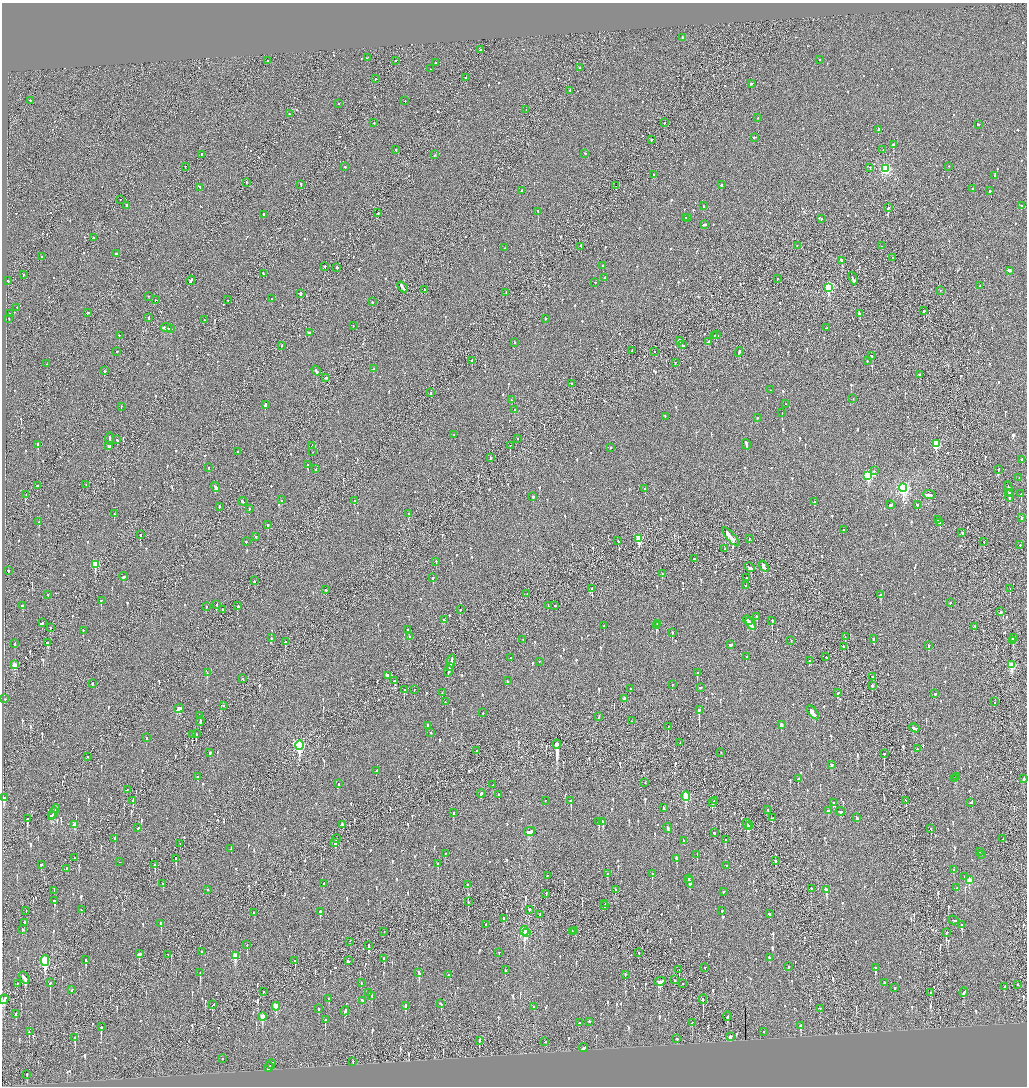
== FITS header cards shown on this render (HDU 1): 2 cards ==
NAXIS1  =                 2050
NAXIS2  =                 2168

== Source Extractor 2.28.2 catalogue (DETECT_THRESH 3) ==
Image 2050 x 2168 px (HDU 1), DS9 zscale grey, zoomed out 1/2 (1 PNG px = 2 x 2 image px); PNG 1029 x 1088 px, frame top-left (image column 2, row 2168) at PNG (2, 3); each listed source drawn as its Kron ellipse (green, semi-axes under 4 px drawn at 4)
Background -0.0998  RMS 0.075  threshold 0.224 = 3 sigma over >= 5 px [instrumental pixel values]
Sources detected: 1249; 45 cannot appear on this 1/2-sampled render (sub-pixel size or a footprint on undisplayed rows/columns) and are neither listed nor drawn; of the other 1204, the 500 brightest by FLUX_AUTO listed and drawn (704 fainter detections omitted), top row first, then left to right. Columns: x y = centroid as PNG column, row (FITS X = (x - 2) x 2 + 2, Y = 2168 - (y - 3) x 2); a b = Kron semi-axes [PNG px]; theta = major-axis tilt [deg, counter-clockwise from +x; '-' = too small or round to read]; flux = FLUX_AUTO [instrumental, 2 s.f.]
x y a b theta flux
683 38 3 2 - 95
480 50 2 2 - 250
367 58 2 2 - 57
820 60 2 2 - 110
267 61 2 2 - 440
396 61 2 2 - 57
436 63 2 2 - 91
580 68 2 1 - 52
430 69 2 1 - 60
465 78 2 1 - 65
375 79 2 2 - 61
751 84 2 2 - 230
570 91 2 2 - 67
30 101 2 2 - 320
405 101 2 2 - 58
338 104 2 2 - 62
526 110 2 2 - 68
289 114 2 2 - 97
758 118 2 2 - 66
374 123 2 2 - 53
665 123 2 1 - 65
978 125 3 2 - 100
878 130 2 2 - 830
754 138 3 2 - 69
651 140 2 2 - 170
893 145 2 2 - 1100
396 150 3 2 - 97
883 150 2 1 - 120
585 154 2 2 - 81
201 155 2 1 - 83
435 155 2 2 - 73
185 167 2 2 - 70
345 167 2 2 - 64
949 167 2 2 - 54
870 168 2 2 - 60
885 169 3 3 - 1700
653 175 2 2 - 86
995 176 3 2 - 140
246 183 2 2 - 71
301 185 3 2 - 150
721 185 2 2 - 210
616 186 2 1 - 55
200 188 3 2 - 170
972 189 2 2 - 70
522 191 2 2 - 80
990 191 2 2 - 440
120 200 2 1 - 51
126 206 2 2 - 290
703 206 2 2 - 110
1021 206 2 2 - 97
888 208 2 2 - 470
538 212 2 2 - 280
378 213 2 2 - 73
263 215 3 2 - 80
686 218 2 1 - 51
688 218 2 2 - 120
821 219 2 2 - 52
704 225 4 2 - 130
93 238 2 1 - 230
797 246 2 1 - 61
881 246 2 1 - 52
581 247 3 2 - 150
505 248 2 1 - 55
116 254 2 2 - 70
41 257 2 2 - 57
893 258 3 2 - 80
842 261 4 2 - 160
602 266 2 2 - 65
325 267 2 2 - 110
337 268 2 2 - 380
1009 271 2 2 - 780
263 274 3 1 - 70
23 275 3 2 - 51
604 278 3 2 - 89
777 279 2 1 - 55
853 279 6 2 -64 380
8 281 3 2 - 73
191 281 5 2 - 190
595 283 2 1 - 69
979 286 2 2 - 80
403 288 6 2 -45 260
828 288 4 3 - 1200
425 290 2 2 - 100
940 291 2 2 - 52
506 293 2 2 - 180
300 294 2 2 - 310
149 297 2 1 - 60
272 299 2 2 - 210
155 300 2 1 - 52
228 300 2 1 - 86
372 302 2 2 - 58
17 308 2 2 - 51
924 311 2 1 - 510
87 313 3 2 - 90
9 314 2 2 - 510
859 314 2 2 - 230
149 318 3 2 - 290
9 319 2 2 - 52
546 319 2 2 - 97
204 320 2 2 - 52
353 326 2 2 - 56
166 328 6 2 -11 360
826 328 3 2 - 82
170 329 3 2 - 160
309 333 4 2 - 120
717 335 2 2 - 220
119 336 2 1 - 91
714 336 2 1 - 150
679 341 2 2 - 320
709 342 4 2 - 190
515 343 2 2 - 54
682 345 2 2 - 87
281 346 2 2 - 77
632 351 4 1 - 100
117 352 2 1 - 340
654 352 2 1 - 55
739 352 5 2 - 180
871 356 2 2 - 130
472 361 3 2 - 410
867 361 2 2 - 63
675 363 2 2 - 72
47 364 2 1 - 53
373 369 3 2 - 84
105 371 2 2 - 92
316 371 5 2 - 190
920 375 3 2 - 160
326 378 4 2 - 120
572 384 2 2 - 91
770 390 2 1 - 180
430 393 2 2 - 64
853 399 2 1 - 58
512 400 2 2 - 62
786 404 2 2 - 54
265 405 3 2 - 360
121 407 2 2 - 60
514 410 2 2 - 75
782 413 2 1 - 91
665 417 2 2 - 51
757 418 2 2 - 130
454 435 2 2 - 51
110 439 6 2 -90 300
518 439 2 1 - 75
117 440 3 2 - 130
936 444 3 3 - 560
38 445 2 2 - 260
746 445 5 2 - 330
109 446 3 2 - 130
312 446 3 2 - 53
510 446 2 1 - 85
610 448 2 2 - 54
237 452 2 2 - 53
312 452 2 2 - 280
490 458 3 2 - 110
1022 460 2 2 - 120
308 465 2 2 - 210
209 468 2 2 - 87
316 469 3 2 - 120
998 470 2 2 - 66
874 471 2 2 - 77
868 476 4 3 - 1200
1019 478 2 2 - 71
86 485 2 2 - 57
37 486 2 2 - 89
216 488 5 2 - 230
903 488 4 4 - 2800
645 489 2 2 - 210
1009 490 8 2 -81 350
1009 493 2 1 - 75
1021 494 2 2 - 240
26 495 3 2 - 160
929 495 6 2 -6 310
1009 496 5 2 - 320
533 497 2 2 - 2400
281 500 2 2 - 63
354 501 2 2 - 160
243 502 4 2 - 150
814 502 2 2 - 110
891 505 4 2 - 180
917 505 2 2 - 86
219 507 2 2 - 110
249 509 2 2 - 150
114 514 2 2 - 53
409 514 2 2 - 63
1021 518 3 2 - 72
938 520 2 2 - 310
39 522 3 2 - 160
940 523 2 2 - 77
268 525 2 2 - 190
843 530 2 2 - 74
962 533 3 2 - 83
140 535 3 2 - 85
256 537 2 2 - 73
731 537 12 2 -49 730
639 539 4 3 - 540
749 539 2 1 - 57
618 541 3 2 - 64
246 542 2 2 - 85
984 542 2 1 - 190
1020 545 2 2 - 76
724 549 2 2 - 110
694 559 2 2 - 99
436 562 2 2 - 76
95 565 4 3 - 560
764 566 6 2 -53 260
749 568 5 2 - 140
8 571 2 2 - 87
662 574 2 2 - 59
124 577 4 2 - 150
433 578 2 2 - 200
746 578 2 1 - 100
254 581 2 2 - 52
746 586 2 2 - 71
592 589 2 2 - 190
1010 589 2 2 - 100
326 590 2 2 - 96
527 594 2 1 - 53
48 595 2 2 - 120
880 595 3 2 - 150
101 601 2 2 - 140
950 603 2 2 - 78
217 605 2 2 - 96
22 606 2 2 - 130
237 606 3 2 - 130
548 606 2 1 - 53
555 606 2 2 - 65
206 607 2 2 - 73
222 610 2 1 - 98
460 610 2 2 - 100
1001 612 2 2 - 110
757 617 3 2 - 87
444 620 2 2 - 81
748 621 5 2 - 290
772 621 2 2 - 290
42 623 3 2 - 300
657 624 3 2 - 230
751 624 7 2 -54 370
604 626 2 2 - 85
656 626 4 2 - 220
975 627 2 2 - 55
50 628 2 2 - 86
408 630 3 2 - 80
83 631 2 2 - 77
672 633 2 2 - 120
410 637 2 2 - 65
845 637 2 1 - 100
271 638 2 2 - 70
1013 638 4 2 - 240
874 639 3 2 - 89
523 640 2 1 - 51
791 641 2 2 - 75
1012 641 2 2 - 190
285 642 3 2 - 540
48 643 3 2 - 500
15 644 3 2 - 89
730 645 3 2 - 110
929 646 3 2 - 67
843 647 2 1 - 61
746 657 2 2 - 120
826 657 2 2 - 55
511 658 2 2 - 55
809 661 2 1 - 110
539 662 2 1 - 73
451 663 8 2 75 330
15 665 3 2 - 200
1011 665 4 3 - 440
450 667 4 2 - 160
448 671 6 2 76 230
207 673 3 2 - 94
697 673 3 2 - 100
387 676 2 2 - 540
873 677 4 2 - 130
243 679 3 1 - 240
395 681 3 2 - 150
507 681 3 2 - 140
92 684 2 1 - 63
672 685 2 1 - 260
872 686 3 2 - 93
700 688 2 2 - 89
631 689 2 2 - 62
404 690 2 2 - 64
414 690 2 1 - 67
442 693 2 2 - 250
838 693 3 2 - 220
935 694 2 2 - 92
5 699 2 2 - 76
624 699 3 2 - 87
445 702 2 2 - 59
994 702 2 1 - 61
224 706 2 1 - 71
179 709 5 3 - 360
699 710 3 2 - 580
483 713 2 2 - 61
813 713 8 2 -50 330
199 716 4 1 - 300
599 717 3 1 - 120
200 721 4 2 - 480
632 721 2 1 - 65
781 725 3 2 - 69
427 726 3 2 - 240
668 727 2 1 - 68
914 728 5 2 - 220
431 733 2 2 - 210
196 734 3 2 - 61
192 735 2 2 - 110
146 738 3 2 - 100
680 743 2 1 - 87
557 744 4 3 - 6600
299 745 4 3 - 1700
917 749 2 2 - 65
477 751 2 1 - 240
210 753 2 2 - 110
721 753 2 1 - 66
884 754 3 1 - 380
87 757 2 1 - 53
831 765 3 2 - 75
377 771 2 2 - 88
197 777 3 2 - 80
956 777 2 2 - 120
798 779 2 2 - 86
955 779 3 2 - 100
1024 779 3 2 - 79
645 783 2 2 - 64
339 784 2 2 - 310
493 785 2 2 - 61
127 790 2 2 - 100
481 794 4 2 - 120
499 795 2 2 - 67
686 796 4 3 - 750
4 798 3 2 - 350
133 801 3 2 - 89
545 801 2 1 - 130
571 801 3 2 - 240
714 801 3 2 - 190
906 801 3 2 - 79
712 803 2 2 - 190
833 803 3 2 - 82
971 803 3 2 - 120
664 808 4 2 - 160
56 809 4 2 - 140
768 810 2 1 - 60
828 811 3 2 - 78
840 812 5 2 - 200
53 813 6 2 66 260
453 813 3 2 - 170
51 816 3 2 - 160
772 818 3 2 - 380
857 818 4 2 - 150
27 819 3 2 - 470
599 822 3 2 - 270
603 822 3 2 - 190
342 824 3 2 - 92
75 825 3 2 - 190
747 825 5 2 - 160
749 826 2 2 - 100
138 828 3 2 - 130
668 828 5 2 - 170
931 829 2 2 - 66
530 832 6 3 11 200
714 833 2 2 - 51
115 839 3 2 - 66
336 839 2 1 - 120
1003 839 2 2 - 200
726 840 2 2 - 250
684 841 3 2 - 70
335 843 3 2 - 200
180 844 2 2 - 52
231 849 3 2 - 120
980 852 3 2 - 77
445 854 2 2 - 57
697 855 2 2 - 54
981 855 2 2 - 91
75 858 2 2 - 56
176 859 3 2 - 350
676 859 4 2 - 190
775 861 3 2 - 140
119 862 2 1 - 72
438 864 3 2 - 82
41 865 2 2 - 200
155 865 3 1 - 740
727 866 3 2 - 140
66 869 2 2 - 230
954 870 3 2 - 51
607 874 3 2 - 120
652 874 3 2 - 160
547 876 2 2 - 51
964 877 2 2 - 90
689 879 3 2 - 190
969 880 3 2 - 170
690 882 5 2 - 280
163 884 2 2 - 51
324 884 2 2 - 100
468 885 3 2 - 56
957 888 3 2 - 130
811 889 2 2 - 150
208 890 2 2 - 82
615 890 2 2 - 460
826 890 3 2 - 430
54 891 2 2 - 58
724 892 2 1 - 57
546 894 3 2 - 73
54 901 3 2 - 130
468 902 2 2 - 59
605 904 3 2 - 140
604 906 2 2 - 96
81 910 2 2 - 62
529 910 2 2 - 79
26 911 3 1 - 120
722 911 3 2 - 85
320 912 3 2 - 110
254 913 2 2 - 75
770 914 3 2 - 88
540 915 3 2 - 60
503 919 3 1 - 110
953 920 5 2 - 190
24 923 4 2 - 180
161 924 3 2 - 590
486 925 2 2 - 180
962 925 4 2 - 120
22 930 2 2 - 53
524 931 5 3 - 1100
575 931 2 1 - 55
384 932 2 1 - 62
572 932 3 2 - 51
527 933 3 2 - 110
946 933 2 1 - 160
350 942 2 1 - 160
247 945 2 2 - 91
369 946 4 1 - 390
201 952 2 2 - 240
499 953 2 2 - 76
639 953 3 2 - 57
139 954 3 2 - 230
168 955 2 1 - 89
235 956 4 3 - 330
770 958 3 2 - 98
384 959 2 2 - 140
86 960 4 2 - 130
45 961 5 3 - 1200
295 961 3 2 - 110
348 961 2 2 - 59
788 967 2 2 - 110
705 968 2 2 - 82
875 968 3 2 - 210
505 970 3 2 - 93
679 970 3 2 - 88
200 973 4 2 - 210
419 973 4 2 - 280
448 975 2 2 - 320
625 975 3 2 - 58
24 978 7 3 -60 280
674 980 2 2 - 69
660 982 6 3 9 250
50 983 3 2 - 170
361 983 2 2 - 51
884 983 2 2 - 53
17 984 2 2 - 65
683 984 2 1 - 51
1018 985 2 2 - 68
1004 987 3 2 - 88
895 988 2 2 - 82
72 990 3 2 - 90
263 992 2 2 - 53
368 993 3 2 - 56
930 993 2 2 - 140
964 993 4 2 - 130
372 996 3 2 - 110
329 999 3 2 - 58
4 1000 5 2 - 380
703 1000 5 2 - 240
362 1001 3 2 - 92
440 1004 4 2 - 62
212 1005 4 2 - 59
406 1006 3 2 - 230
276 1007 4 3 - 370
534 1007 2 2 - 60
318 1009 3 2 - 59
820 1009 2 1 - 51
345 1011 4 2 - 120
16 1014 2 2 - 250
262 1017 4 2 - 290
727 1017 5 2 - 98
325 1020 3 2 - 140
589 1022 2 2 - 280
579 1023 2 2 - 51
692 1023 4 2 - 71
801 1026 3 2 - 150
101 1027 3 2 - 88
29 1032 3 2 - 84
764 1032 2 1 - 62
730 1037 3 2 - 270
75 1038 4 2 - 240
677 1039 2 2 - 220
479 1041 4 2 - 110
545 1042 3 2 - 190
583 1048 4 2 - 320
222 1059 2 2 - 95
353 1062 2 1 - 240
271 1064 5 2 - 150
268 1068 5 2 - 220
27 1075 2 1 - 100
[704 fainter detections neither listed nor drawn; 45 sub-pixel or undisplayed-footprint detections neither listed nor drawn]